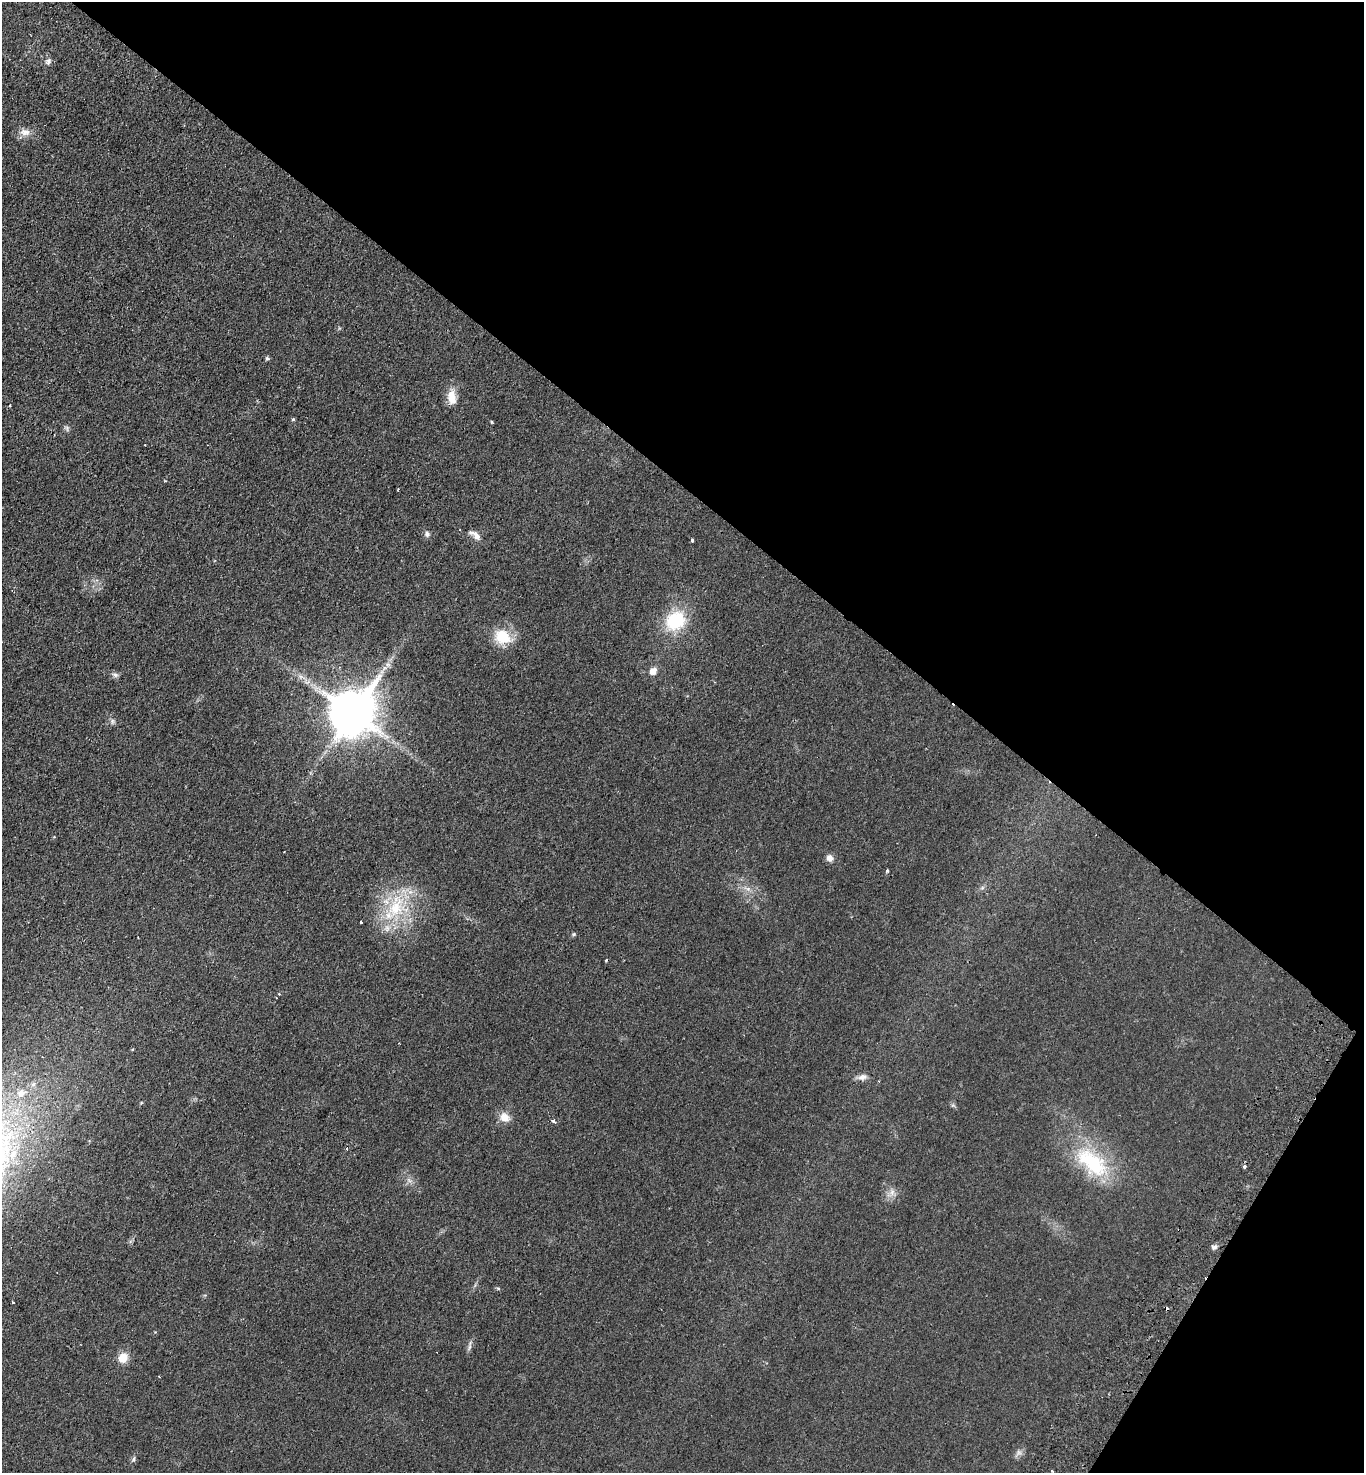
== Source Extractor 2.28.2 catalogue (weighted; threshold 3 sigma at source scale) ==
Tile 8 of 4 x 4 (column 4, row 2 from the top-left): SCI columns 4291-5652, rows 2984-4454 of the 5996 x 5963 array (HDU 1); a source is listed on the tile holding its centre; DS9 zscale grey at full resolution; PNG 1366 x 1475 px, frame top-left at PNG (2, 2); no overlay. Shown black and unused: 36% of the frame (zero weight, under 2 of 3 exposures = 3% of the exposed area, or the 3 px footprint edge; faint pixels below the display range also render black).
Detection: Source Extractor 2.28.2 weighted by HDU 2 'WHT'; one run over the whole footprint, this tile lists its part. Background 0.0278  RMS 0.0048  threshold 0.0217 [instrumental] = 3 sigma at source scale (4.5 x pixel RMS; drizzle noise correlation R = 1.50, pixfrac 1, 0.05/0.05 arcsec/px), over >= 5 px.
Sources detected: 53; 1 too faint to see at this stretch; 5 cosmic-ray / hot-pixel residue — not listed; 1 inside a brighter listed object's ellipse — not listed separately; the other 46 listed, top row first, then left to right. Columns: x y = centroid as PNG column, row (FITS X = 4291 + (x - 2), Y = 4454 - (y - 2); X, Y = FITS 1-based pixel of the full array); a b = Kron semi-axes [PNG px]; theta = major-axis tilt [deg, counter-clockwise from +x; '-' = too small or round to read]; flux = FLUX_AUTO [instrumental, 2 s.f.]
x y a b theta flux
48 61 9 7 55 1.8
25 132 16 10 -6 4
267 358 6 5 - 0.76
452 397 22 11 -86 6.4
10 405 3 2 - 0.42
293 419 5 4 - 0.56
492 422 3 2 - 0.77
67 428 8 6 -58 1.1
398 489 3 2 - 0.35
427 534 8 7 - 1.5
475 535 17 7 -37 3.2
692 540 3 3 - 1.2
675 621 21 18 36 28
502 637 23 17 -23 13
388 664 7 6 - 1.6
653 671 8 7 - 3.8
115 675 9 6 -36 1.4
306 681 11 7 -32 3
353 713 15 13 56 2100
113 721 9 5 85 1.2
830 858 9 8 - 2.6
887 871 3 3 - 4.6
982 888 7 4 19 0.82
748 889 7 5 -45 1.5
396 907 40 21 73 29
361 922 3 3 - 1.2
574 934 6 4 2 0.71
606 960 3 3 - 0.55
862 1077 15 8 11 2.6
21 1093 13 11 31 6.2
953 1105 5 5 - 0.81
505 1117 13 11 -50 5.1
553 1121 5 4 - 1.2
13 1154 16 10 63 7.1
1092 1162 54 27 -40 39
1244 1167 3 3 - 3.2
892 1192 11 8 82 2.8
1214 1247 7 5 24 1.5
498 1288 5 4 - 0.63
13 1302 3 2 - 0.61
470 1343 10 5 71 1.4
123 1358 12 11 - 5.9
159 1376 3 2 - 0.51
1019 1453 10 7 52 1.9
133 1459 8 4 68 1
1052 1471 3 3 - 1.2